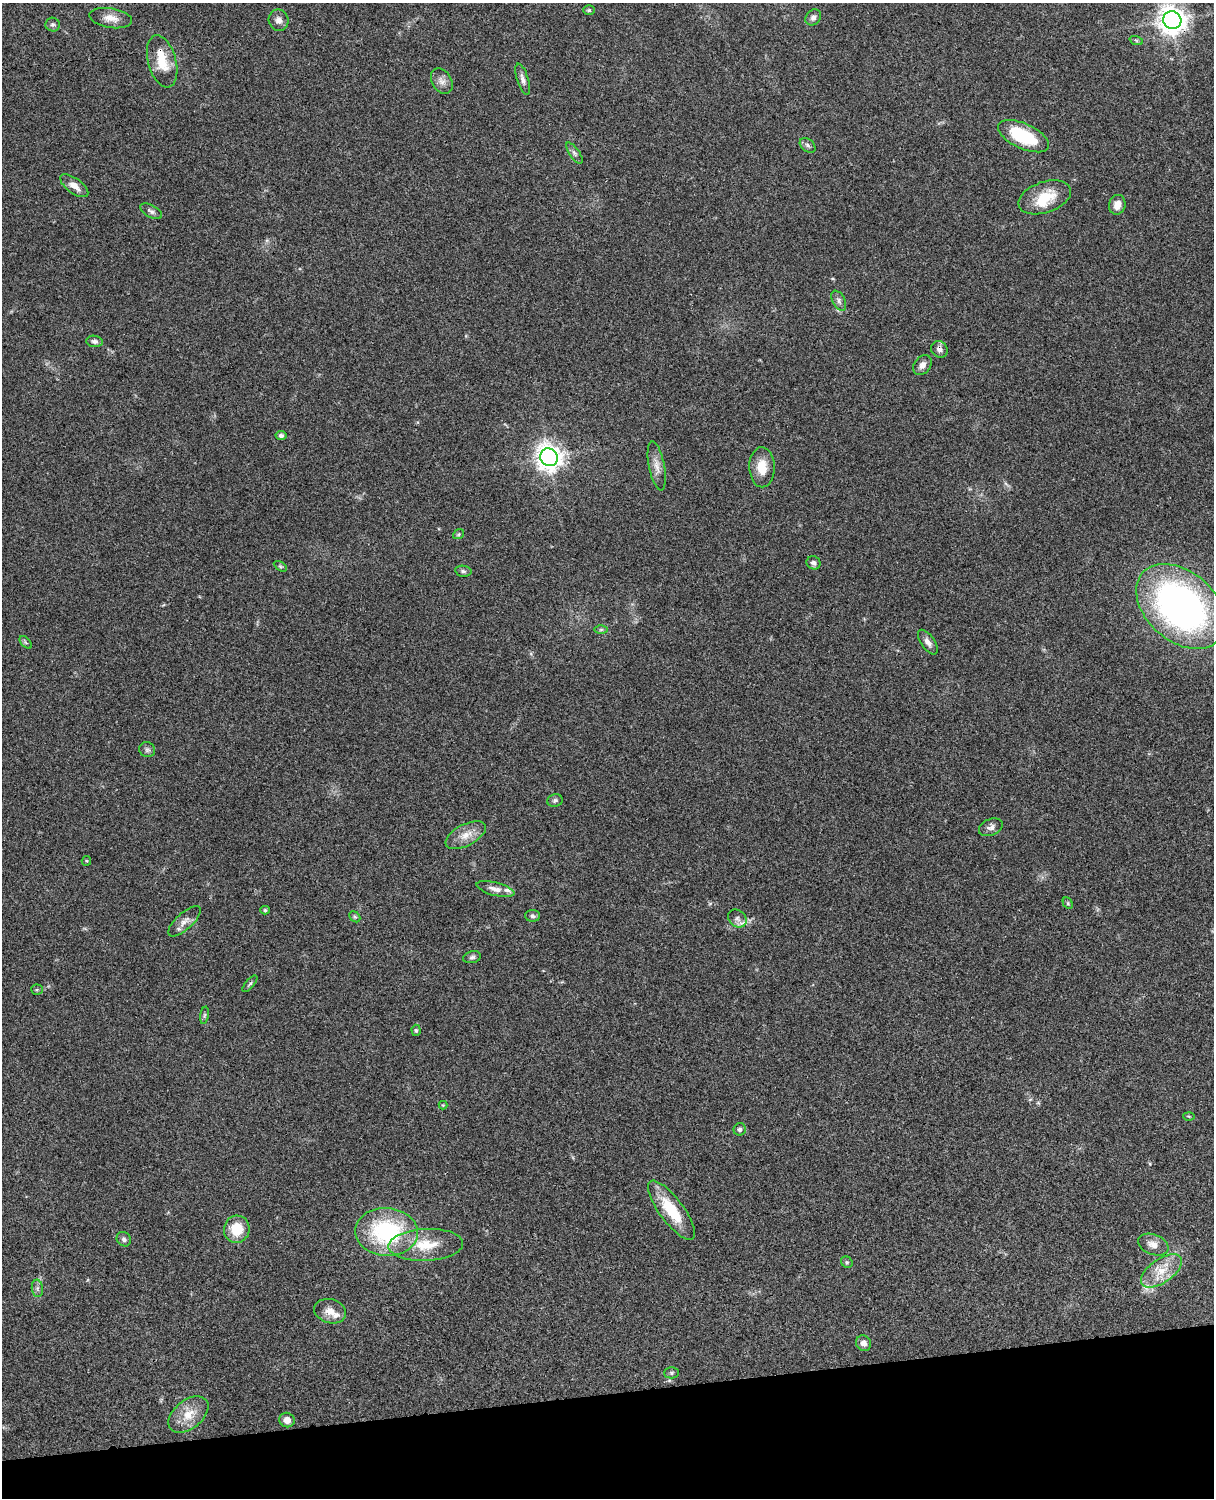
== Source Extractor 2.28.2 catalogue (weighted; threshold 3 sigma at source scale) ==
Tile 10 of 4 x 3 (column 2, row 3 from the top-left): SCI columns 1333-2544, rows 277-1772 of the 5087 x 4926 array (HDU 1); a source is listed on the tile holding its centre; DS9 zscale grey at full resolution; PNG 1216 x 1500 px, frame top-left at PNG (2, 3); each listed source drawn as its Kron ellipse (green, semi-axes under 4 px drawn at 4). Shown black and unused: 7% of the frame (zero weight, under 3 of 4 exposures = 6% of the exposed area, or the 3 px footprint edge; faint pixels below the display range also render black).
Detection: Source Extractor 2.28.2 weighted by HDU 2 'WHT'; one run over the whole footprint, this tile lists its part. Background 0.0787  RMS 0.0058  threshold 0.026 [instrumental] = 3 sigma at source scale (4.5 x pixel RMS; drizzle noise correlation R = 1.50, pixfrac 1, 0.05/0.05 arcsec/px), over >= 5 px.
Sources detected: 71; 4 inside a brighter listed object's ellipse — not listed separately; the other 67 listed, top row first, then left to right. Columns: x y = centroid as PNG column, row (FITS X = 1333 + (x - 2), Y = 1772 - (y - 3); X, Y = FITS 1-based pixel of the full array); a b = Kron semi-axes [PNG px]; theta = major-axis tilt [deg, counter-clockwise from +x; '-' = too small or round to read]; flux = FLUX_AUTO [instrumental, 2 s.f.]
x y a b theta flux
589 10 6 4 -1 0.8
813 17 9 7 49 2.3
111 18 21 10 -9 6
279 20 11 10 - 3.1
1172 20 9 8 - 690
53 25 7 7 - 1.5
1136 40 7 4 -19 0.83
162 61 27 14 -74 14
523 79 16 5 -73 2.6
442 81 14 9 -59 3.6
1023 136 27 12 -25 29
808 145 9 6 -40 1.5
574 153 12 5 -55 1.7
74 186 16 7 -36 4.9
1045 197 27 15 19 16
1117 205 10 8 74 4.9
151 211 12 6 -30 1.8
839 301 11 6 -63 2.1
94 341 8 5 -7 1.7
939 349 9 7 -44 2.2
922 365 11 8 52 3.2
281 436 5 4 - 1.4
549 457 9 8 - 600
657 466 25 8 -79 5.2
762 467 20 12 -89 10
459 534 6 4 37 0.74
813 563 7 6 - 1.9
280 566 7 4 -31 0.89
463 571 8 5 -10 1.2
1181 606 51 34 -41 230
601 629 6 4 1 1
26 642 7 4 -46 0.91
928 642 14 7 -55 3.2
147 750 8 7 - 1.4
555 800 8 6 13 1.4
991 827 12 8 22 2.6
466 835 22 10 27 7.1
86 861 5 4 - 0.61
495 889 19 6 -14 4.2
1068 903 6 4 -61 0.76
265 910 5 4 - 0.95
532 916 7 6 - 1.4
355 917 6 4 -43 0.88
737 918 10 8 -39 2.8
184 921 20 8 42 4.2
472 957 9 5 15 1.4
250 984 10 4 49 1
37 990 5 5 - 0.76
204 1015 9 4 81 1.1
416 1030 5 4 - 0.9
443 1105 4 4 - 0.49
1189 1116 5 3 - 0.55
740 1129 6 6 - 1.4
671 1210 36 12 -53 21
237 1229 13 12 - 16
386 1232 31 24 -4 61
124 1239 8 6 -47 1.5
426 1245 37 16 3 18
1153 1245 16 10 -21 5
847 1262 6 5 - 0.92
1161 1271 23 12 35 11
37 1288 9 5 -84 1.6
330 1311 16 12 -16 5.9
863 1343 8 7 - 2.9
671 1373 7 5 1 1.1
188 1415 23 14 39 11
287 1420 8 7 - 4.3
Overlapping masked pixels (flux is a lower limit): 2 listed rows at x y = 1172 20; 939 349